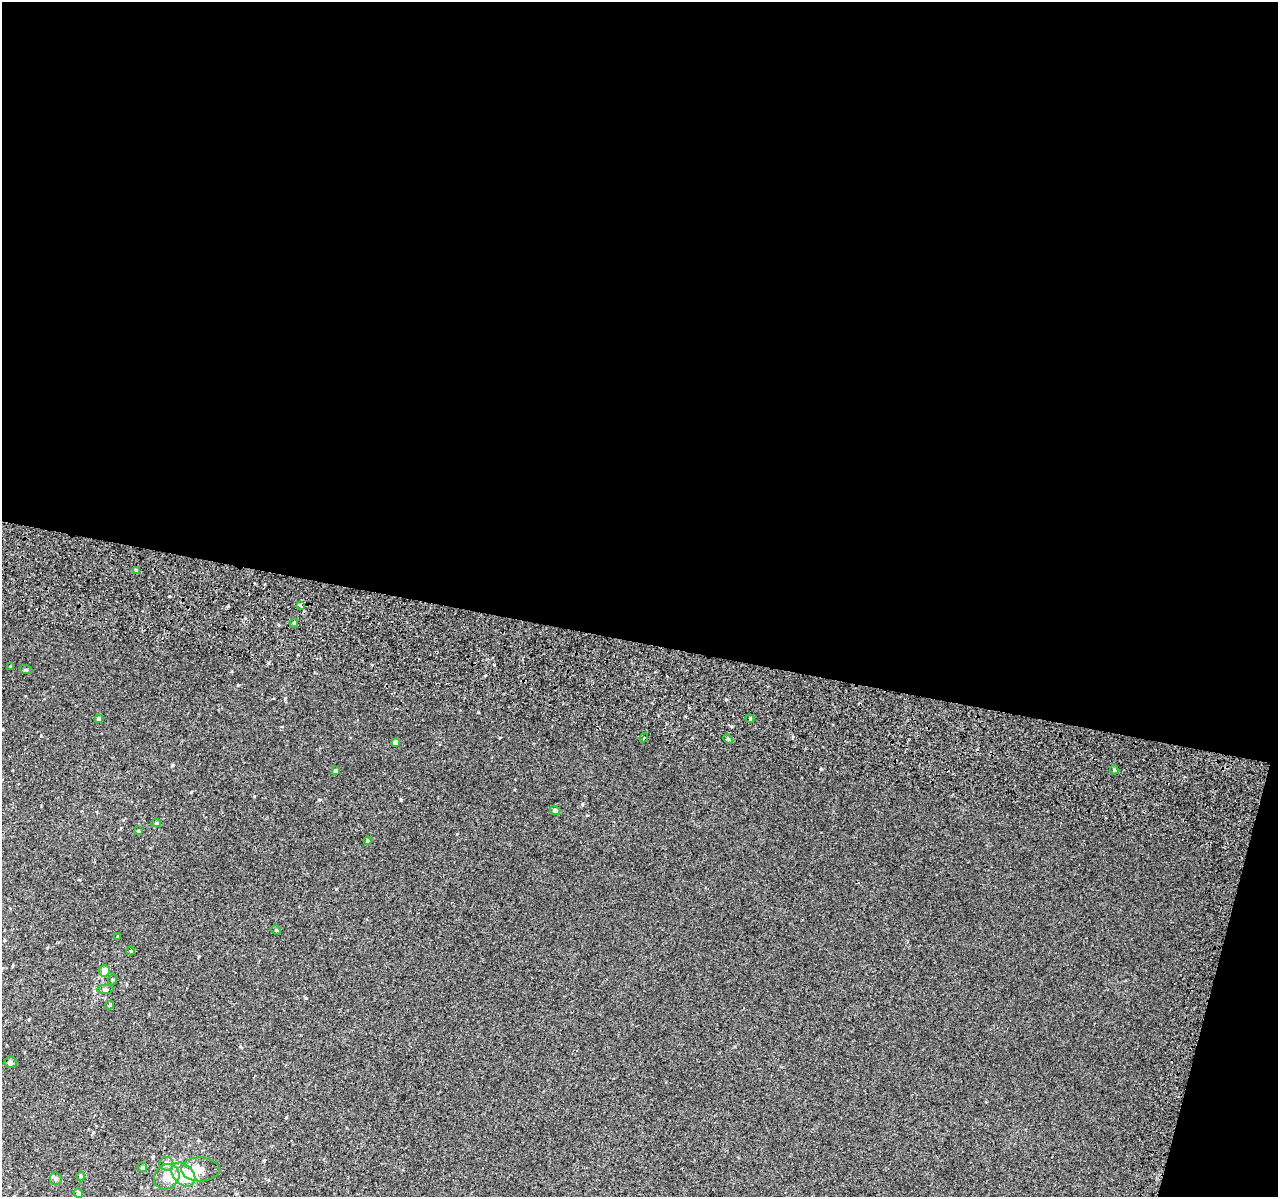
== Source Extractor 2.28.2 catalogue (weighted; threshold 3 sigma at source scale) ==
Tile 4 of 4 x 4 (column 4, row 1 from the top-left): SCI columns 3882-5157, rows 3915-5109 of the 5221 x 5500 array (HDU 1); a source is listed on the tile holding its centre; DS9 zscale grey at full resolution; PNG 1280 x 1199 px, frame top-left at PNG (2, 2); each listed source drawn as its Kron ellipse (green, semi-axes under 4 px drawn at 4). Shown black and unused: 56% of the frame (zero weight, under 2 of 3 exposures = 6% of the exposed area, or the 3 px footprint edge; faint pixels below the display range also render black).
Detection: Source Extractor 2.28.2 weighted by HDU 2 'WHT'; one run over the whole footprint, this tile lists its part. Background 0.014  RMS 0.0065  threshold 0.0293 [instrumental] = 3 sigma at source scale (4.5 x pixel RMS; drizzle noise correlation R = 1.50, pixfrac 1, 0.0396/0.0396 arcsec/px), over >= 5 px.
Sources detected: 36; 3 inside a brighter object's white glare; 1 cosmic-ray / hot-pixel residue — neither listed nor drawn; the other 32 listed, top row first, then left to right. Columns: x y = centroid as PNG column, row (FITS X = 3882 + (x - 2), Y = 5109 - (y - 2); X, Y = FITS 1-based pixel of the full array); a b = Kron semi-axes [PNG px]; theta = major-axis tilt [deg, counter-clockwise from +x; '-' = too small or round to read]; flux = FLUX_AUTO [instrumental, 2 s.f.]
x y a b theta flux
136 571 4 4 - 1.4
300 605 3 3 - 6.4
294 623 4 4 - 0.74
11 667 3 3 - 0.59
26 670 6 4 -18 0.77
99 719 4 4 - 2.3
750 719 4 4 - 0.72
644 738 5 3 - 0.66
728 739 5 3 - 0.74
395 742 4 4 - 1.9
1114 770 4 4 - 0.66
335 771 4 4 - 1
555 811 5 4 - 1.8
156 823 5 4 - 0.8
138 831 4 3 - 0.52
368 840 4 4 - 0.78
276 930 5 4 - 0.61
118 937 3 2 - 0.68
131 951 4 3 - 0.43
105 971 6 5 - 5.8
112 980 5 3 - 0.6
106 989 8 4 0 1
110 1005 4 3 - 0.68
10 1062 6 5 - 1.4
166 1164 7 7 - 3.4
143 1167 4 4 - 0.91
200 1169 19 12 -1 5.1
183 1174 13 10 -45 19
81 1176 5 3 - 0.59
167 1177 13 12 - 6
56 1179 6 6 - 1.5
78 1193 5 4 - 1.1
Unlisted compact peaks at least as high as the median listed source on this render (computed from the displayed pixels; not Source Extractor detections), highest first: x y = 582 804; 401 800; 238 685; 306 998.